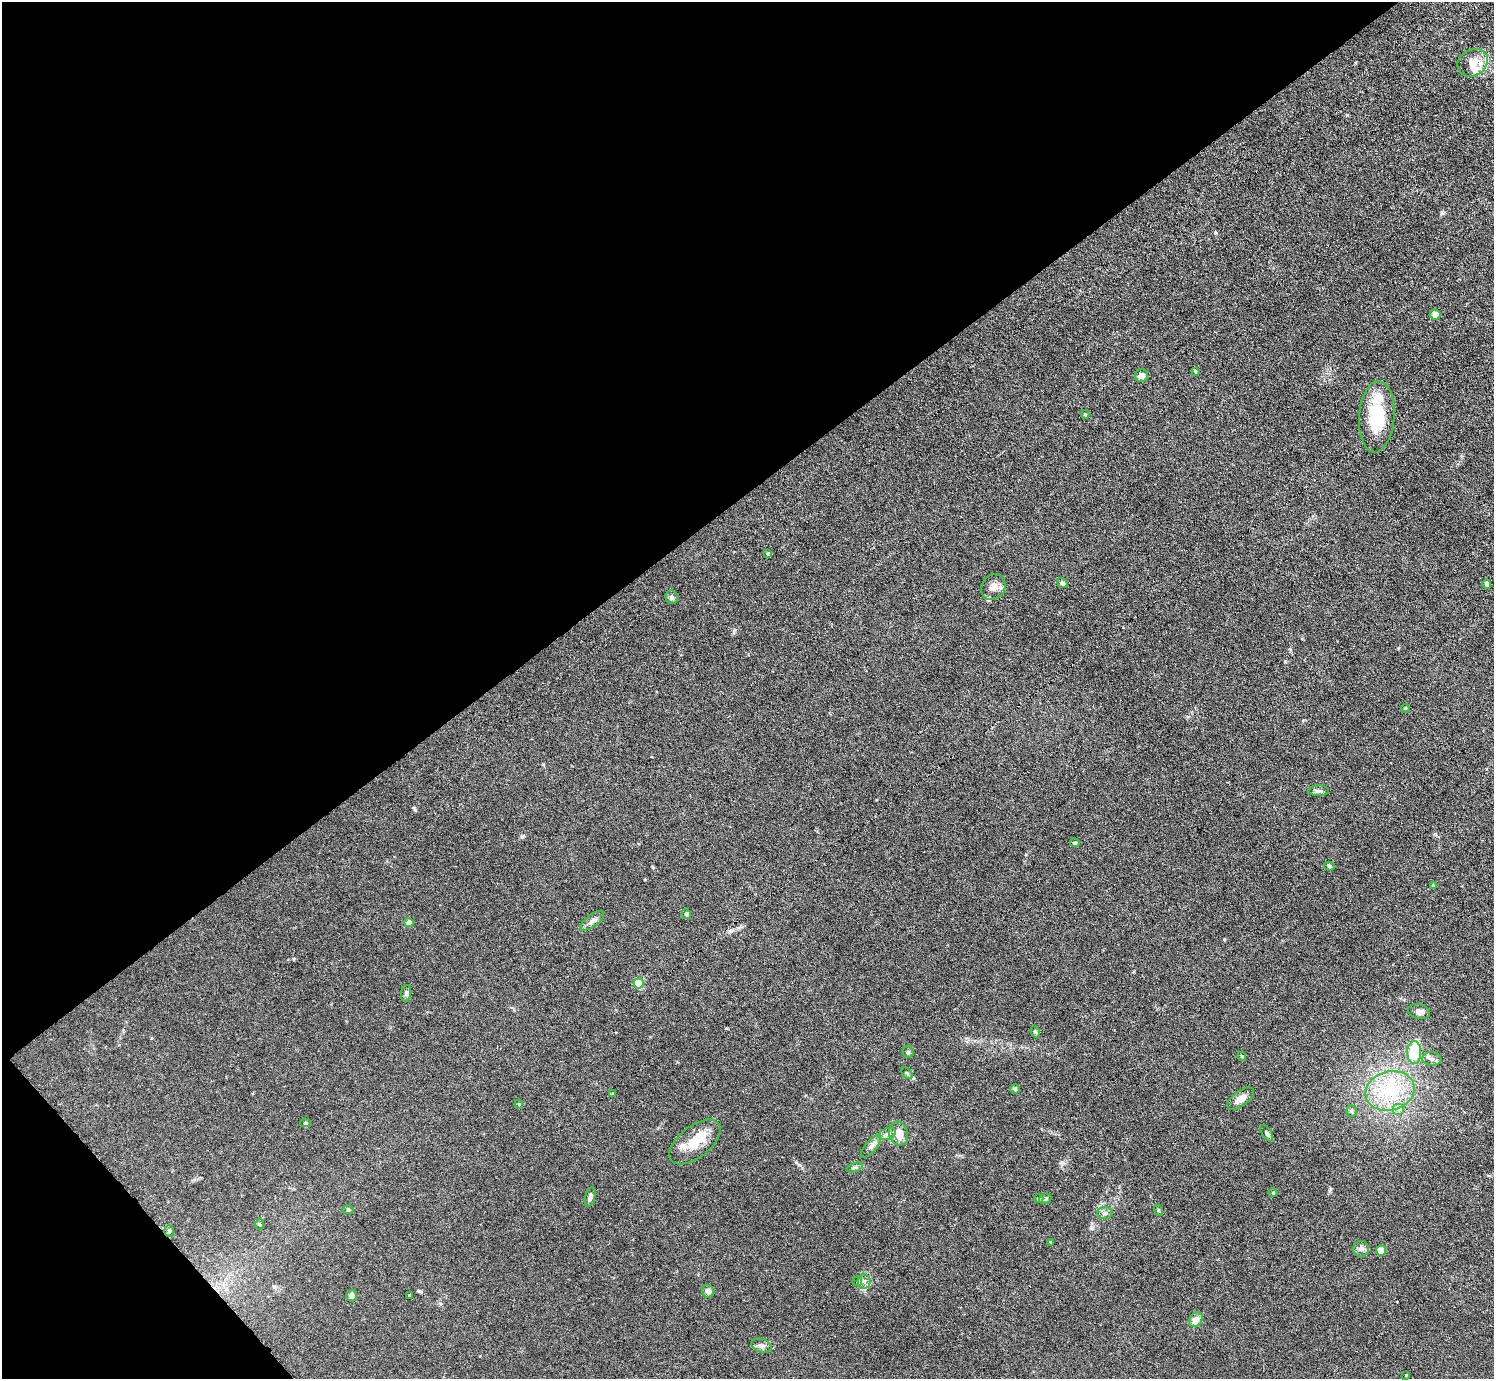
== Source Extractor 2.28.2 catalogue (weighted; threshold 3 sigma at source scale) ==
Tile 5 of 4 x 4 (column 1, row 2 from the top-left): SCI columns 104-1595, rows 2912-4288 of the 6126 x 6131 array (HDU 1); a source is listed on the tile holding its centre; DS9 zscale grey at full resolution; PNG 1496 x 1381 px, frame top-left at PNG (2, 2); each listed source drawn as its Kron ellipse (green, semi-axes under 4 px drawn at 4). Shown black and unused: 38% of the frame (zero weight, under 3 of 6 exposures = <1% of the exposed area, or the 3 px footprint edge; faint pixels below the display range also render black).
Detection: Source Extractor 2.28.2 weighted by HDU 2 'WHT'; one run over the whole footprint, this tile lists its part. Background 0.0396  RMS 0.004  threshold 0.0164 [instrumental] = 3 sigma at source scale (4.09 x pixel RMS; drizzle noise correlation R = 1.36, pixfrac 0.8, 0.05/0.05 arcsec/px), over >= 5 px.
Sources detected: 68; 1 inside a brighter object's white glare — neither listed nor drawn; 5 inside a brighter listed object's ellipse — not listed separately; the other 62 listed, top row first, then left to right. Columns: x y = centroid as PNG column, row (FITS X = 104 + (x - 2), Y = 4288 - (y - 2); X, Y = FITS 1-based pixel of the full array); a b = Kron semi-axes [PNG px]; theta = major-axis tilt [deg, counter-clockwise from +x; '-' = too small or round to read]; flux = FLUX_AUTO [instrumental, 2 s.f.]
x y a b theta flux
1473 63 16 13 31 4
1435 314 5 5 - 2.3
1195 371 3 3 - 0.39
1141 376 6 6 - 1.9
1085 414 4 3 - 0.49
1377 417 36 17 86 21
768 554 4 3 - 0.68
1062 583 5 4 - 0.89
1487 584 4 4 - 2.1
993 587 13 11 51 3
672 597 7 6 - 0.95
1405 708 4 3 - 0.47
1319 791 10 5 0 0.96
1075 843 5 4 - 0.73
1329 866 5 4 - 0.62
1433 886 4 3 - 0.47
686 914 5 4 - 1
592 921 14 6 36 1.7
409 923 4 4 - 3.2
639 983 5 5 - 15
406 993 8 5 82 0.88
1419 1012 11 7 -14 2
1035 1032 6 4 -66 0.5
908 1052 5 5 - 0.63
1414 1052 11 7 -90 15
1242 1056 4 4 - 0.38
1432 1059 9 7 -2 1.4
907 1073 7 4 -45 0.59
1015 1089 5 5 - 0.54
1390 1091 25 19 16 18
613 1094 4 4 - 0.5
1241 1099 16 7 36 3
519 1104 4 4 - 0.4
1398 1109 6 6 - 1
1351 1111 6 5 - 0.61
305 1123 5 4 - 0.51
1267 1133 9 5 -59 0.83
887 1134 9 5 21 1.3
898 1134 12 9 -74 4.9
695 1142 30 15 38 9.1
871 1146 14 5 49 1.6
854 1168 8 3 19 0.63
1273 1193 4 4 - 0.4
590 1197 10 5 75 1.4
1039 1199 5 4 - 0.59
1045 1199 6 5 - 0.71
348 1210 6 4 1 0.43
1158 1210 6 3 -72 0.39
1105 1213 7 6 - 1
260 1224 5 3 - 0.45
169 1231 6 5 - 0.7
1051 1242 3 3 - 0.43
1361 1249 8 8 - 1.4
1381 1251 5 5 - 5.6
857 1281 5 4 - 0.61
864 1281 7 6 - 1.6
708 1291 6 6 - 1.5
409 1295 3 2 - 0.35
352 1296 6 5 - 1.2
1196 1320 8 6 54 3.2
761 1346 10 6 -16 1.5
1406 1375 3 3 - 0.27